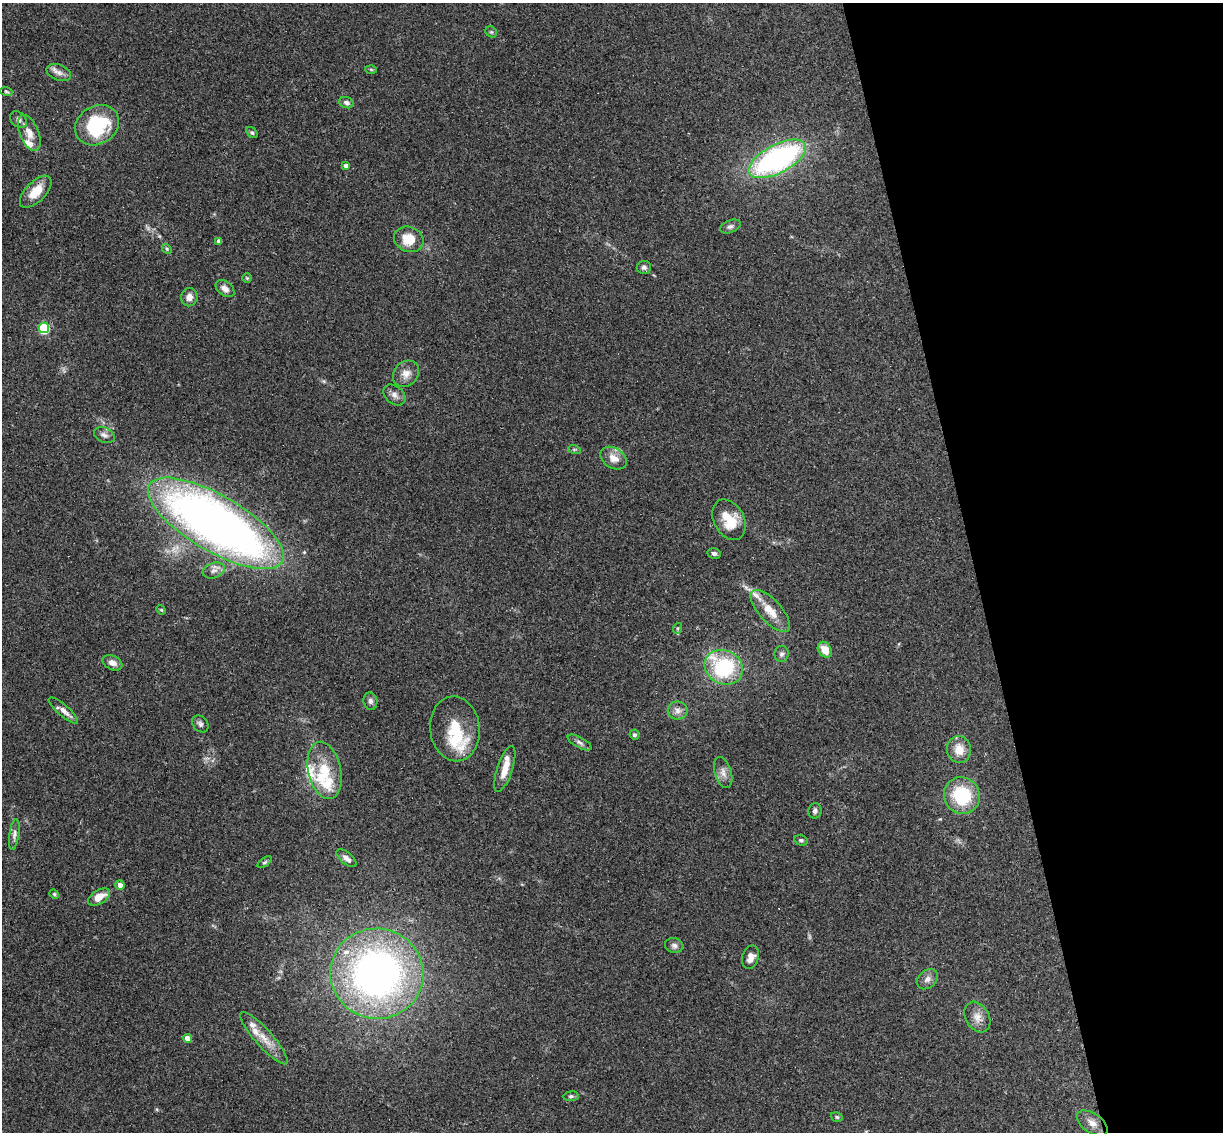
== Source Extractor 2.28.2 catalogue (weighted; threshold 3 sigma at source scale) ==
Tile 12 of 4 x 4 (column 4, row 3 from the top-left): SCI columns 3720-4940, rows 1282-2411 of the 4999 x 4935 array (HDU 1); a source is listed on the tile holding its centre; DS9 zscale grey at full resolution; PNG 1225 x 1134 px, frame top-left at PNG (2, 3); each listed source drawn as its Kron ellipse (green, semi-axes under 4 px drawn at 4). Shown black and unused: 20% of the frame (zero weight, under 3 of 4 exposures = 6% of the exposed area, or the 3 px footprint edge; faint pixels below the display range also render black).
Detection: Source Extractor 2.28.2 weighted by HDU 2 'WHT'; one run over the whole footprint, this tile lists its part. Background 0.163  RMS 0.0072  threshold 0.0322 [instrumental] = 3 sigma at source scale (4.5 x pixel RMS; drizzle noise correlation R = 1.50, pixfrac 1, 0.05/0.05 arcsec/px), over >= 5 px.
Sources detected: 80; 2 too faint to see at this stretch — neither listed nor drawn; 11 inside a brighter listed object's ellipse — not listed separately; the other 67 listed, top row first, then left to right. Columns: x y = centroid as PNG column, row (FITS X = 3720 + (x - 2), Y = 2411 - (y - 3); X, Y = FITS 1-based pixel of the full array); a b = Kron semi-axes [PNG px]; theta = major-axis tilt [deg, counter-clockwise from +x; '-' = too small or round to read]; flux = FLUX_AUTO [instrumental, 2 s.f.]
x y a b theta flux
491 32 6 5 - 1.1
371 69 6 4 -2 0.98
59 73 13 7 -20 4
6 91 6 4 -17 0.95
346 103 7 5 -19 2.4
18 120 9 7 -45 2.7
97 125 23 19 33 53
29 133 19 9 -67 7.3
252 133 6 4 -48 1.2
777 159 31 14 28 160
346 166 4 4 - 3.1
36 192 20 10 45 13
730 226 11 6 22 2.2
409 239 15 12 -22 15
219 241 4 4 - 2.2
167 249 5 4 - 0.87
644 267 7 6 - 2.1
247 278 5 5 - 0.81
225 289 10 7 -38 3.9
189 297 9 8 - 4.8
44 328 5 5 - 60
406 374 14 12 44 6.4
394 395 12 8 -40 3.7
104 435 11 7 -24 2.9
574 449 6 4 -18 1
614 458 14 10 -31 7.2
729 520 21 15 -62 19
216 523 77 28 -30 590
714 553 6 5 - 1.9
214 570 11 7 19 3.7
161 610 5 4 - 0.82
770 611 26 11 -47 13
678 628 5 3 - 0.79
825 650 8 6 -57 9.9
782 654 8 7 - 2.1
112 663 10 7 -26 4.4
724 667 20 16 -28 59
370 701 9 7 -79 2.4
63 710 19 5 -41 4.6
678 711 10 9 - 4.1
200 724 9 7 -51 2.4
455 729 32 25 -84 29
634 735 5 4 - 1.9
580 742 13 5 -29 2.4
959 750 13 12 - 9.7
505 769 24 7 72 9.9
325 770 29 16 -78 22
723 772 16 8 -73 5.1
962 796 18 17 - 40
815 811 8 6 79 2.1
14 834 15 5 81 2.9
801 840 7 5 -15 1.5
346 858 12 5 -39 3.4
265 862 8 4 35 1.1
120 885 4 4 - 4.2
54 894 5 4 - 0.92
99 897 12 7 33 9.4
674 945 9 7 -16 2.5
750 957 12 8 73 5.2
377 974 46 45 - 340
927 979 12 8 43 3.7
977 1017 16 11 -60 6.7
187 1038 4 4 - 7.8
264 1038 34 8 -48 11
571 1096 7 5 8 1.5
837 1117 6 4 -17 1.1
1092 1123 17 9 -34 5.9